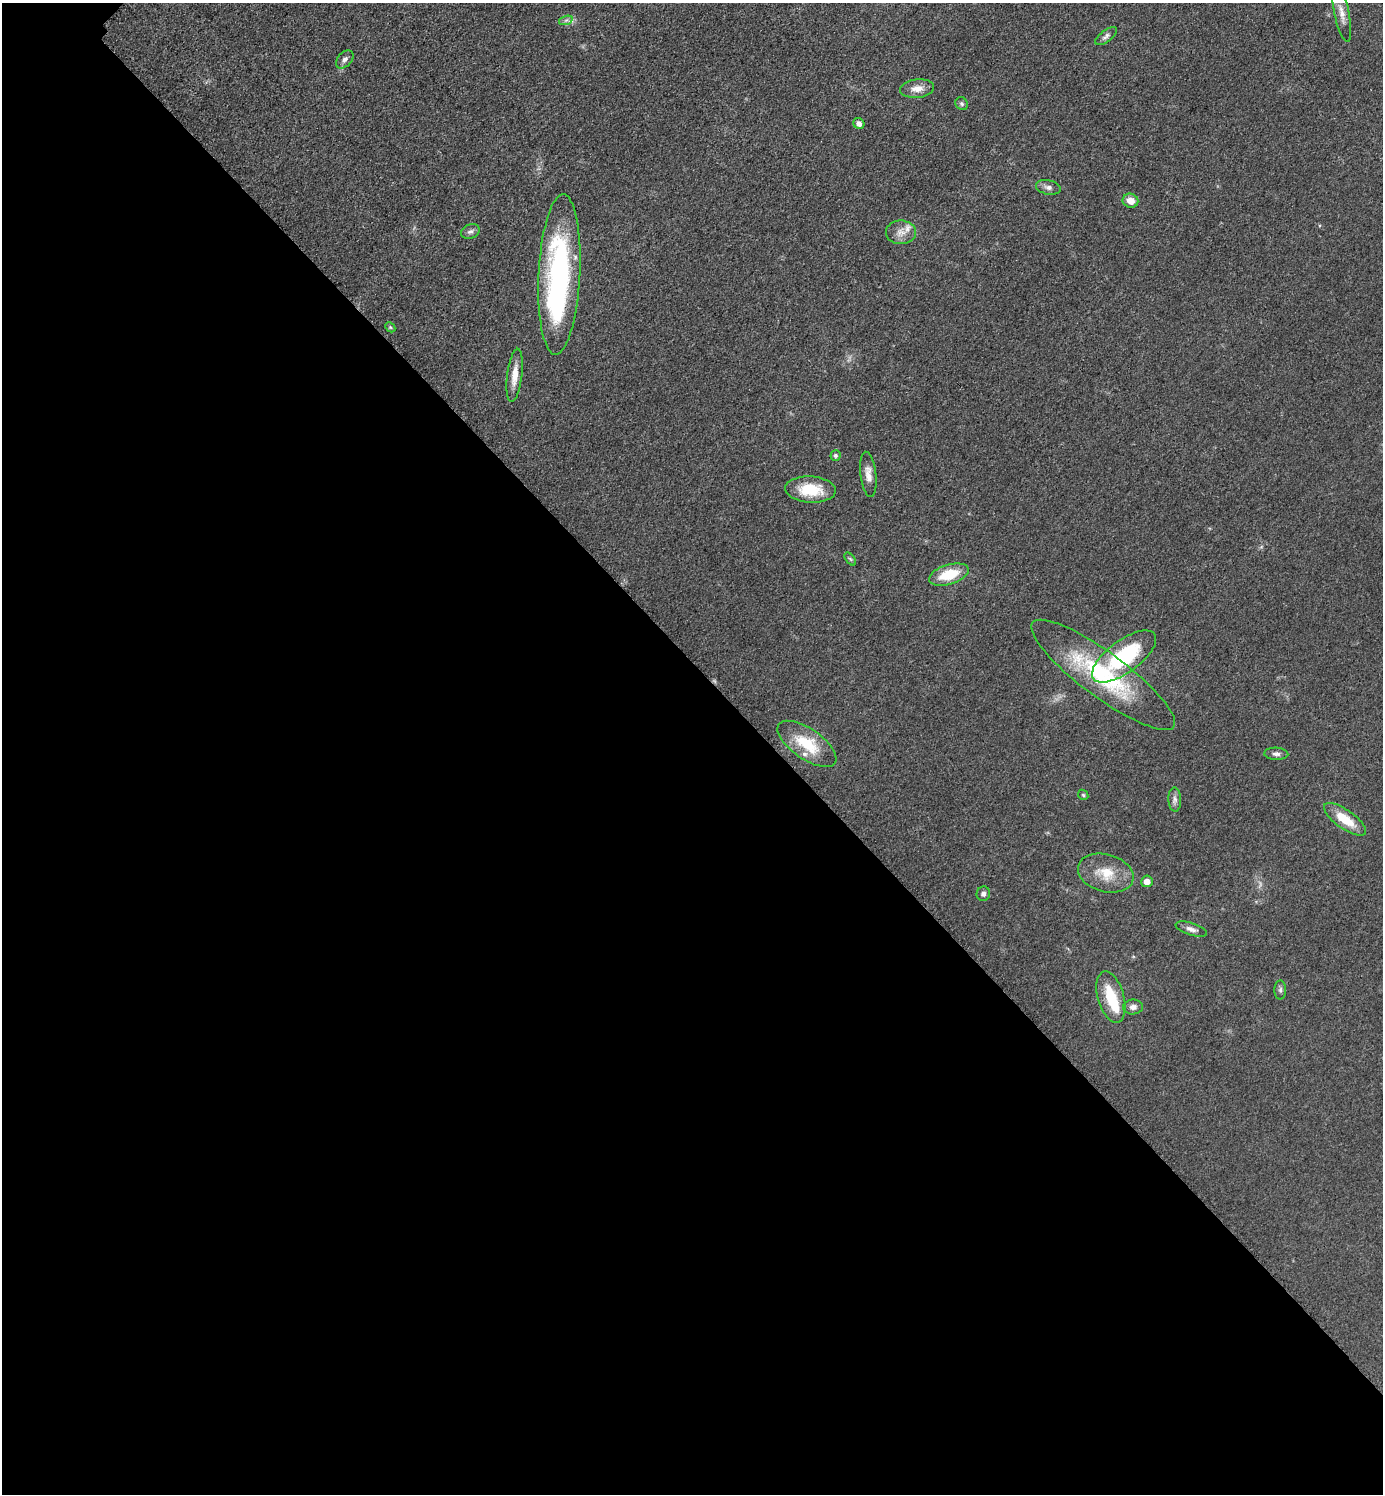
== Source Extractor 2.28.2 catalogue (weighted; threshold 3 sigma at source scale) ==
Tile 14 of 4 x 4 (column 2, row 4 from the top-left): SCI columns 1592-2972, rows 21-1512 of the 6048 x 6047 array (HDU 1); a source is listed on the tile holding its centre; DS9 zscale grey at full resolution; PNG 1385 x 1496 px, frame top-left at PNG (2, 3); each listed source drawn as its Kron ellipse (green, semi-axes under 4 px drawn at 4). Shown black and unused: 56% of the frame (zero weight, under 3 of 5 exposures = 4% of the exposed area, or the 3 px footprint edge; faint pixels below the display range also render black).
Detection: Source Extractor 2.28.2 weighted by HDU 2 'WHT'; one run over the whole footprint, this tile lists its part. Background 0.0497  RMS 0.0054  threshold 0.0244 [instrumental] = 3 sigma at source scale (4.5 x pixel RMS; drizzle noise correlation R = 1.50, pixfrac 1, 0.05/0.05 arcsec/px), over >= 5 px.
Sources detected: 37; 2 inside a brighter object's white glare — neither listed nor drawn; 2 inside a brighter listed object's ellipse — not listed separately; the other 33 listed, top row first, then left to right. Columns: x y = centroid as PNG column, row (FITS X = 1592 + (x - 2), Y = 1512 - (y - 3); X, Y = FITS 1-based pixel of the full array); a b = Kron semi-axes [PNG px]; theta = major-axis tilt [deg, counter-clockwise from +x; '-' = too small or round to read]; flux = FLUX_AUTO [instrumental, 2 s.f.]
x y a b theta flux
1342 13 29 7 -78 5.8
566 20 7 4 19 1.3
1106 36 13 5 38 1.9
345 59 10 7 48 2.2
917 89 17 9 7 5.1
962 104 7 6 - 1.1
859 123 6 5 - 2.7
1048 187 12 7 -13 2.4
1130 201 8 7 - 4.9
470 232 9 7 19 1.9
901 232 15 12 -1 5.1
559 274 80 21 87 120
390 327 6 4 -45 0.71
515 375 27 7 83 6.8
835 455 5 5 - 0.92
868 474 23 8 -83 5
810 490 25 13 -3 17
850 559 7 4 -52 0.79
949 575 20 9 17 16
1124 656 38 16 36 47
1103 675 88 22 -36 62
807 744 34 15 -35 20
1276 754 12 6 -3 1.9
1083 795 6 4 -47 0.73
1175 799 12 6 -87 2.2
1345 819 25 9 -35 13
1106 873 28 18 -15 14
1147 881 6 5 - 3.7
983 894 7 6 - 1.7
1191 929 16 6 -17 2.6
1280 990 9 6 89 1.4
1111 997 26 13 -74 18
1133 1007 10 7 0 2.8